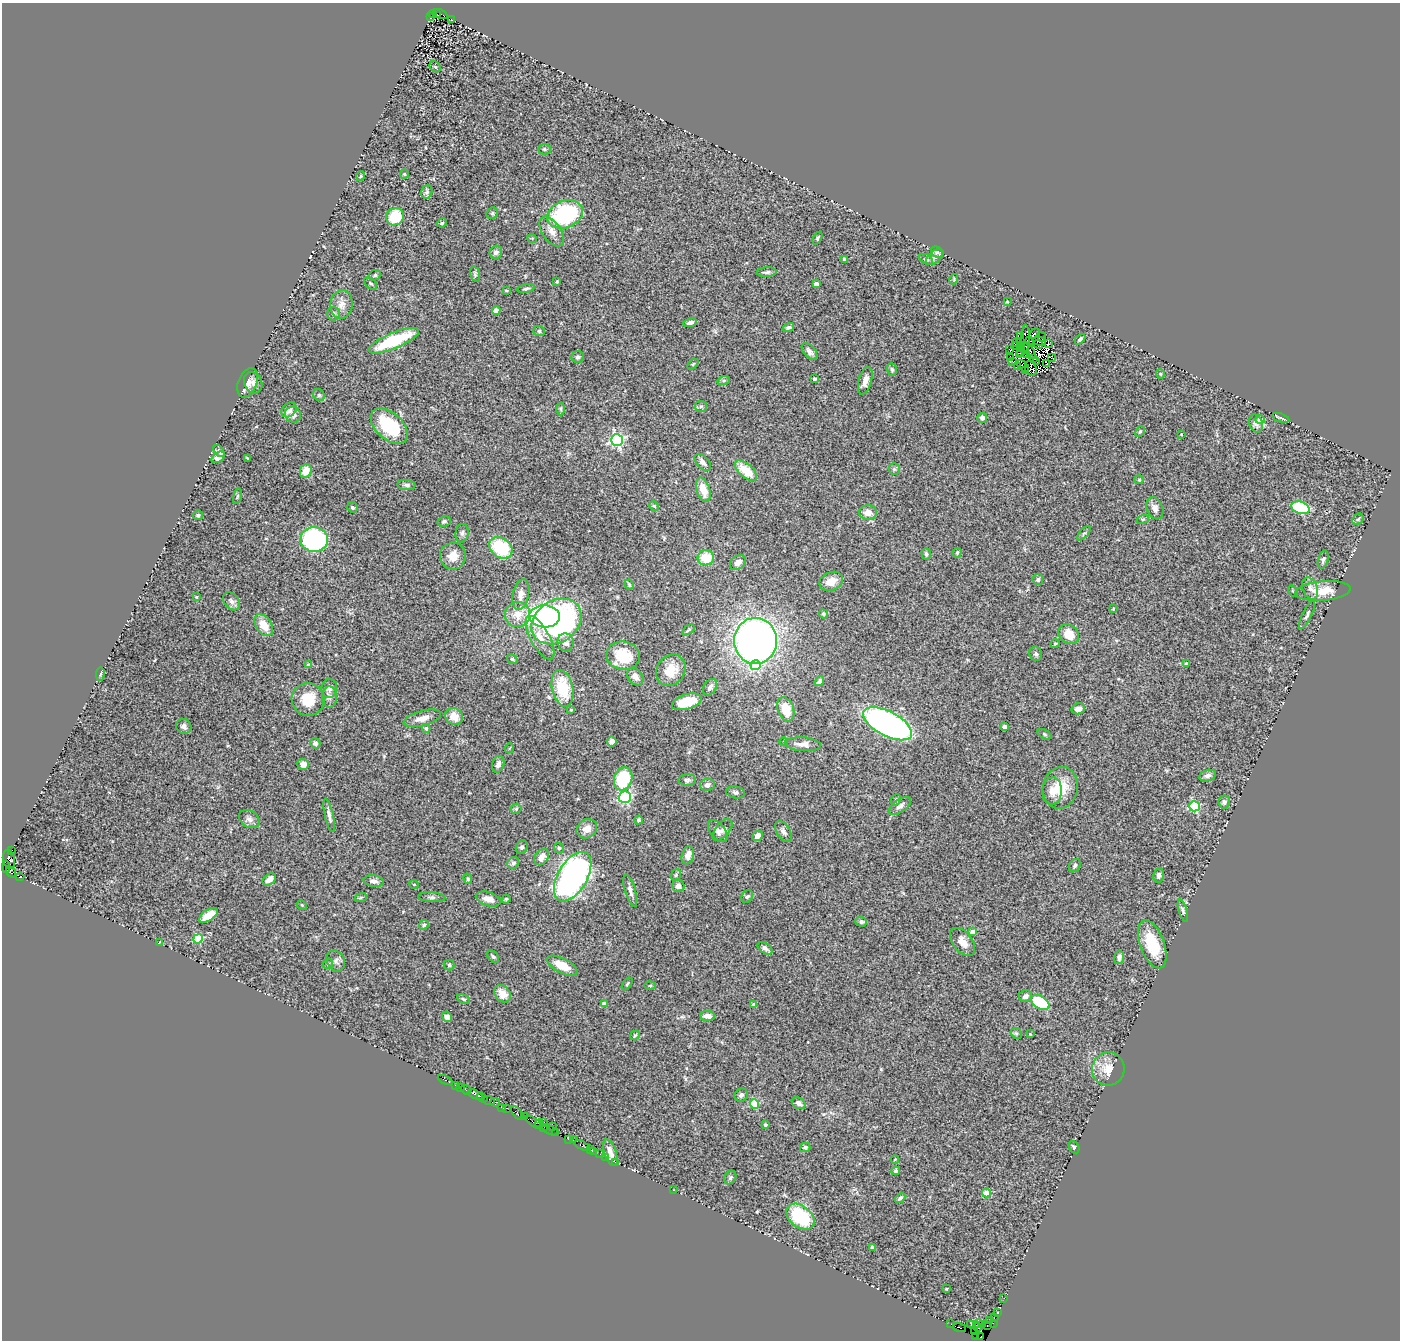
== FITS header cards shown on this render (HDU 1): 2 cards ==
NAXIS1  =                 1398
NAXIS2  =                 1338

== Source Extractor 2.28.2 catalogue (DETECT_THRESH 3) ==
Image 1398 x 1338 px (HDU 1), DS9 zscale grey, 1 PNG px = 1 image px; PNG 1402 x 1342 px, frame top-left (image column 1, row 1338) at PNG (2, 3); each listed source drawn as its Kron ellipse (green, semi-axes under 4 px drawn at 4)
Background 1.24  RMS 0.11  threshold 0.324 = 3 sigma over >= 5 px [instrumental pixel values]
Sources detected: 320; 10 with non-positive FLUX_AUTO (blend fragments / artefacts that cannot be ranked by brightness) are neither listed nor drawn; the other 310 listed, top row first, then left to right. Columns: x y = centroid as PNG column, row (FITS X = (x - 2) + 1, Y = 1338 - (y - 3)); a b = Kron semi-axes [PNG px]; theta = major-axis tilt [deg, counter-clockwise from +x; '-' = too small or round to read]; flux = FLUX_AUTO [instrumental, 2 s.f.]
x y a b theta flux
433 14 4 3 - 360
437 14 4 3 - 250
440 14 7 3 -26 260
430 17 3 3 - 340
451 19 3 2 - 7.9
435 67 6 5 - 9.6
544 149 6 5 - 12
404 174 5 4 - 7.8
361 176 5 3 - 6.7
427 192 7 5 75 17
492 213 6 5 - 12
565 214 18 13 21 730
395 217 9 8 - 290
442 223 5 4 - 8.3
552 231 17 9 -55 65
532 238 5 3 - 6.3
818 238 7 4 64 10
496 252 6 6 - 24
937 252 6 5 - 13
935 257 10 6 42 22
845 259 4 4 - 36
926 259 7 4 -29 16
767 272 10 4 3 20
475 274 8 4 -76 13
375 275 6 5 - 13
954 279 5 3 - 6.2
557 282 4 3 - 8.2
371 283 7 5 -38 13
816 284 4 4 - 76
526 288 8 4 12 14
506 290 4 3 - 5.8
1007 302 4 3 - 5.5
341 304 14 11 82 61
496 310 4 4 - 100
334 314 7 6 - 19
690 323 7 4 14 27
789 327 6 4 18 16
539 331 6 5 - 13
1034 334 6 3 46 56
1021 336 3 2 - 3.3
1042 337 4 2 - 9.2
1025 339 14 4 90 14
1080 339 6 4 46 16
1029 340 2 2 - 3.2
394 341 27 8 23 470
1039 341 7 2 -15 13
1017 342 2 2 - 2
1020 342 3 2 - 3.1
1048 343 3 3 - 31
1038 344 5 2 - 17
1015 345 3 2 - 0.63
1020 345 3 2 - 17
1010 350 2 2 - 11
1023 350 8 3 52 3.4
809 351 10 5 -50 27
1030 351 9 3 -56 8.3
1020 355 3 2 - 1.7
1026 355 3 2 - 3.4
578 357 6 6 - 18
1011 357 4 2 - 16
1051 358 3 2 - 9.1
1034 359 3 2 - 1.2
1012 361 4 2 - 16
1037 362 3 2 - 6.5
693 364 6 4 45 8.2
1047 364 3 3 - 1.3
1018 366 3 2 - 2.3
1023 366 7 3 -44 16
1031 368 8 5 -68 0.37
892 370 6 5 - 13
1025 371 3 2 - 0.23
1160 374 4 4 - 7.6
814 379 3 3 - 17
724 380 6 4 18 11
865 381 14 6 74 48
248 383 15 9 68 52
253 383 11 9 -65 36
319 395 6 5 - 14
701 406 6 5 - 12
561 409 6 4 -88 11
289 410 8 6 41 46
293 415 8 7 - 35
982 418 5 5 - 24
1281 418 9 3 -18 11
1260 420 4 4 - 74
1256 424 9 6 -67 31
389 426 22 13 -42 410
1140 431 6 4 61 9.5
1181 434 2 2 - 5.3
617 440 6 6 - 1400
219 451 6 4 -52 17
218 457 7 5 35 30
247 458 4 2 - 6.2
703 462 10 6 -46 30
894 469 6 5 - 11
306 471 7 5 67 110
746 471 13 6 -41 170
1139 480 5 4 - 7.8
406 485 9 5 -6 20
703 490 12 6 -72 91
237 496 8 3 76 8.1
654 506 5 4 - 9.8
352 507 5 5 - 14
1155 508 11 8 -67 37
1300 508 9 6 -18 450
868 512 9 7 -1 64
198 515 5 5 - 12
1143 519 6 4 18 9
1358 519 6 5 - 12
444 521 7 5 12 15
462 533 9 6 80 21
1084 533 9 4 47 14
314 540 13 12 - 900
501 548 12 9 -37 450
957 553 5 4 - 14
926 554 6 4 -71 14
453 556 13 13 - 81
706 558 8 7 - 160
1323 560 9 5 75 20
738 563 9 6 39 37
1038 579 5 5 - 16
831 581 12 9 22 89
629 585 5 3 - 8.9
1310 588 11 7 -69 36
1293 591 6 3 -53 9.1
1323 591 28 9 5 140
521 594 15 8 79 52
196 597 4 3 - 7.3
232 601 10 7 -51 25
1113 609 4 3 - 5.6
823 614 5 4 - 9.7
518 615 13 12 - 96
1307 615 16 4 64 22
545 616 15 11 -3 1400
556 621 27 21 34 1800
264 625 12 7 -55 110
688 630 7 3 37 9.7
1069 634 11 9 -41 110
540 637 24 9 -61 98
755 641 23 21 90 4000
566 642 9 8 - 45
1055 644 4 3 - 8.5
1036 654 7 6 - 17
623 656 17 14 -7 220
512 659 6 4 -35 9.8
1186 663 3 3 - 10
309 665 4 3 - 27
756 665 5 5 - 190
671 670 16 14 57 130
100 674 7 3 83 12
635 677 10 7 -54 37
819 681 5 4 - 18
710 687 9 6 60 27
563 688 19 10 -77 260
329 689 9 8 - 29
330 697 11 7 89 27
308 699 16 16 - 160
687 702 15 7 17 180
786 709 12 8 -71 150
1078 709 7 5 17 42
571 710 4 4 - 8.6
454 716 9 8 - 84
422 718 19 7 15 63
888 724 27 12 -28 2500
184 726 8 7 - 26
1004 726 4 3 - 17
426 728 4 4 - 17
1044 734 8 4 -28 11
612 741 5 5 - 26
784 742 4 3 - 5.9
315 743 5 5 - 26
803 744 18 7 -4 50
510 748 5 3 - 6.7
303 764 6 5 - 53
498 764 8 6 74 27
1207 776 8 5 14 24
623 779 12 9 71 380
687 780 9 5 1 17
707 785 7 6 - 24
1060 788 21 17 78 190
1052 791 13 10 87 67
735 792 9 6 -11 20
625 797 6 6 - 900
896 800 6 4 68 11
1224 802 6 5 - 17
900 806 13 6 34 33
1194 806 5 5 - 680
516 809 5 5 - 11
329 815 17 4 -77 33
249 819 11 8 -34 31
638 820 4 3 - 15
587 829 11 9 34 65
722 830 13 6 49 31
718 831 13 7 -52 35
783 831 12 6 -58 26
757 836 5 4 - 34
522 847 7 5 61 16
559 848 5 5 - 13
12 850 2 2 - 39
688 855 9 6 75 48
542 857 9 6 54 46
9 859 10 6 -79 1200
513 863 6 5 - 19
1075 866 7 5 57 16
6 867 6 2 88 150
11 872 6 4 -58 96
676 875 6 5 - 12
1159 875 7 5 83 18
20 877 4 3 - 1400
573 877 27 14 60 2300
269 879 7 5 38 53
468 879 5 4 - 11
374 881 10 6 -7 29
414 884 4 3 - 5.3
678 886 6 6 - 29
630 891 16 5 -73 37
361 897 6 4 19 8.7
432 897 14 5 -4 20
747 897 7 5 52 15
488 899 13 7 -17 55
506 899 4 4 - 8.8
302 905 5 4 - 7.3
1183 911 11 4 -74 16
208 915 10 5 34 97
861 922 6 5 - 17
424 925 5 4 - 10
973 932 4 4 - 66
198 939 5 4 - 390
159 942 4 2 - 4.6
962 942 16 9 -51 73
1152 944 25 12 -70 280
765 948 8 5 -34 22
493 957 7 4 -48 14
1119 957 6 5 - 29
336 961 11 9 -64 30
328 964 5 4 - 11
449 965 5 5 - 13
562 966 17 7 -27 110
627 984 7 3 55 9.9
650 985 5 3 - 7.9
502 994 9 7 -51 82
1025 996 6 5 - 30
464 999 7 3 -26 9.4
1040 1002 10 6 -31 420
604 1004 4 4 - 54
753 1005 4 4 - 44
707 1016 7 5 -4 46
447 1017 5 4 - 31
1016 1033 6 4 -43 11
1030 1034 3 3 - 7.7
635 1035 5 3 - 8.8
1108 1069 17 16 - 110
445 1080 8 3 -25 62
456 1085 3 2 - 140
461 1087 2 2 - 16
466 1090 6 3 -39 120
475 1094 8 3 -25 220
741 1095 7 6 - 21
482 1097 6 3 -36 240
489 1101 6 3 -21 140
495 1102 4 4 - 560
799 1103 7 5 -32 28
754 1104 5 4 - 330
502 1107 4 3 - 200
506 1108 3 3 - 68
517 1113 8 3 -50 310
525 1116 3 2 - 92
534 1122 10 3 -35 470
544 1123 2 2 - 65
539 1124 4 3 - 410
765 1125 4 4 - 11
553 1126 2 2 - 64
544 1127 3 2 - 81
550 1130 8 3 -25 200
556 1132 4 3 - 210
569 1139 2 2 - 38
573 1140 3 2 - 81
582 1145 8 3 -26 200
805 1147 5 5 - 14
1074 1147 7 4 -56 17
590 1150 3 2 - 68
594 1151 3 2 - 84
610 1153 14 6 -71 55
600 1154 2 2 - 42
606 1157 3 2 - 210
895 1159 4 2 - 5.2
616 1162 3 2 - 87
896 1171 4 4 - 12
730 1178 7 5 57 14
674 1190 3 2 - 26
986 1193 4 4 - 150
900 1198 6 4 43 18
800 1217 16 10 -39 480
872 1247 4 3 - 12
946 1289 3 2 - 6.4
1004 1298 2 2 - 24
998 1313 2 2 - 40
994 1318 4 2 - 180
989 1321 3 2 - 110
993 1323 4 2 - 39
951 1324 2 2 - 22
971 1324 4 2 - 100
979 1324 3 3 - 55
982 1324 2 2 - 84
987 1325 3 2 - 110
977 1327 4 2 - 97
959 1328 7 3 -17 310
975 1331 2 2 - 31
976 1337 3 2 - 33
981 1337 3 3 - 39
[10 non-positive-flux detections neither listed nor drawn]